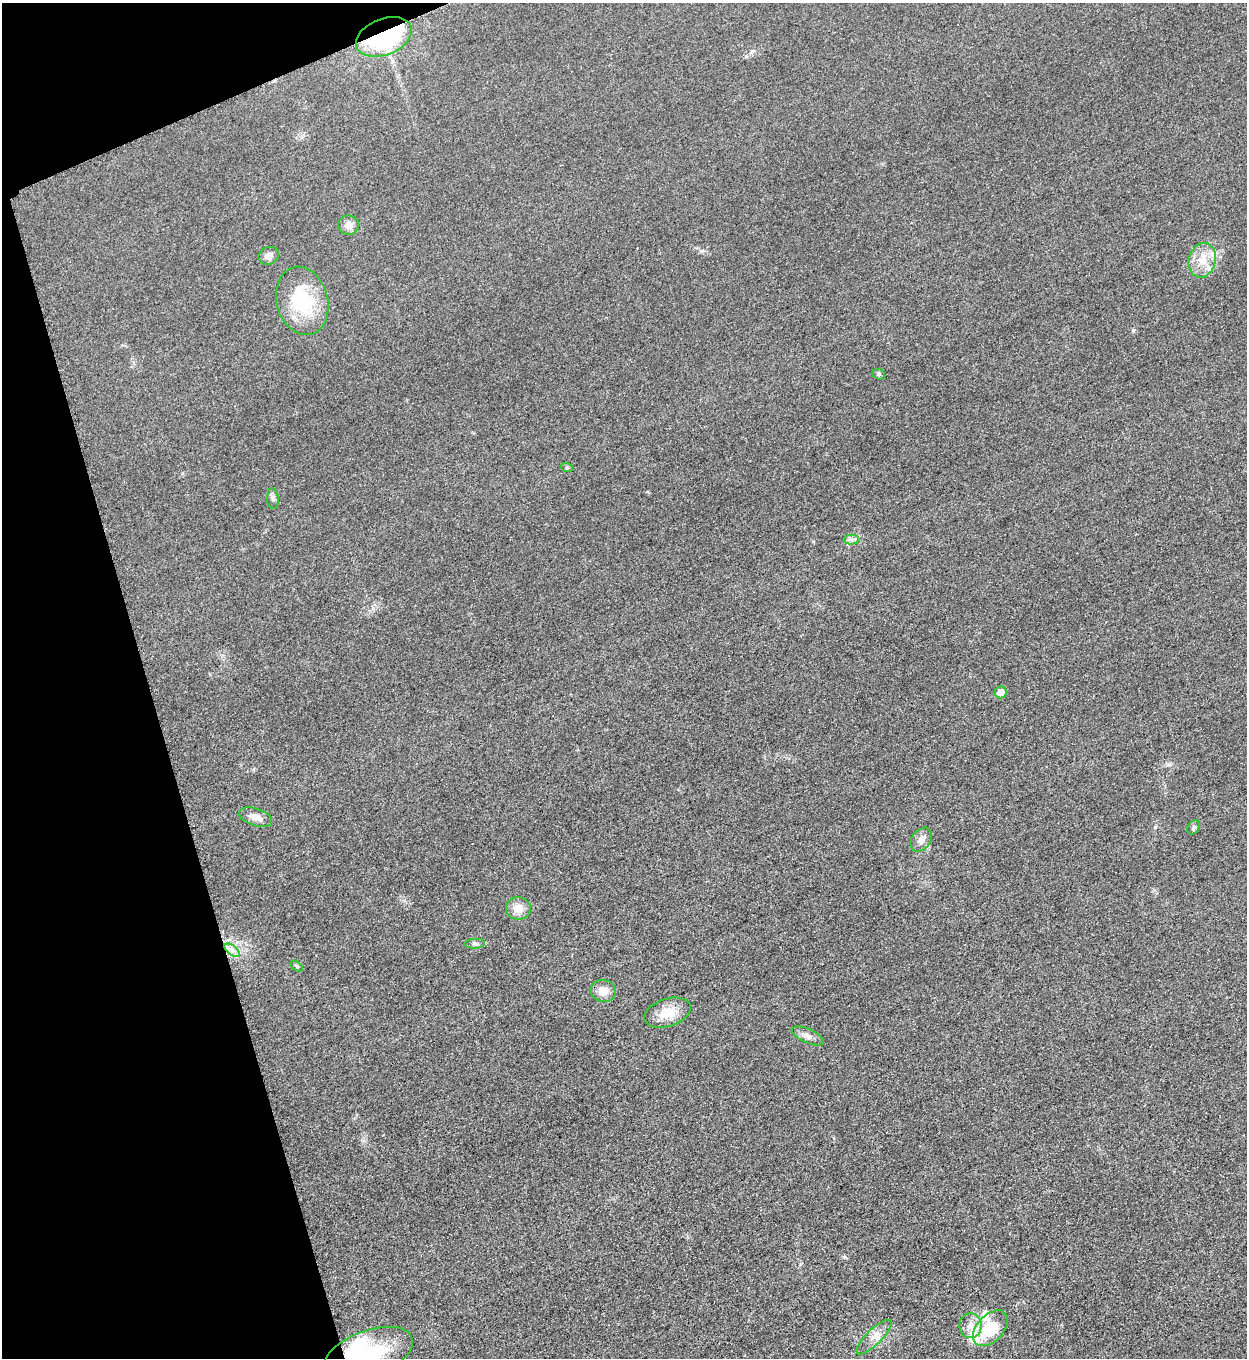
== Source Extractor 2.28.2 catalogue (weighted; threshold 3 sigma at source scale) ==
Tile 5 of 4 x 4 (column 1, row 2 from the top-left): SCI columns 288-1532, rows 2720-4075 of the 5428 x 5441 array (HDU 1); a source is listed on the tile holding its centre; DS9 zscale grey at full resolution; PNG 1249 x 1360 px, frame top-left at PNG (2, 3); each listed source drawn as its Kron ellipse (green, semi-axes under 4 px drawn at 4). Shown black and unused: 15% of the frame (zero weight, under 3 of 5 exposures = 1% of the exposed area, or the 3 px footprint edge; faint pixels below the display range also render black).
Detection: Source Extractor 2.28.2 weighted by HDU 2 'WHT'; one run over the whole footprint, this tile lists its part. Background 0.0229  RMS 0.0048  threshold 0.0216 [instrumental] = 3 sigma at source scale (4.5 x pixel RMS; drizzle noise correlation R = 1.50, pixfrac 1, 0.05/0.05 arcsec/px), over >= 5 px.
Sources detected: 27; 1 inside a brighter object's white glare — neither listed nor drawn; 2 inside a brighter listed object's ellipse — not listed separately; the other 24 listed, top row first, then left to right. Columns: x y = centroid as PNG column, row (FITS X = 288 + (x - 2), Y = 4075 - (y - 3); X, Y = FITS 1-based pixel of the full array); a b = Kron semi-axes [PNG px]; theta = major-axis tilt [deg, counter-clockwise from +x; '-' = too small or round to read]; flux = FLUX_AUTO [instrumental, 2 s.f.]
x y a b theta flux
384 37 29 18 22 67
349 225 10 9 - 3.3
269 256 10 8 23 2.7
1202 260 17 13 74 8.6
302 301 35 25 -76 31
879 374 6 5 - 0.82
567 468 6 4 -19 0.6
273 499 10 6 -87 1.3
851 539 7 5 0 1.4
1001 692 6 6 - 4.7
256 817 17 8 -19 4.1
1193 827 8 5 57 0.94
921 840 13 9 54 3.3
518 908 12 11 - 5.6
475 944 10 5 4 1.1
232 950 9 4 -37 2.1
297 966 7 4 -34 0.63
603 991 12 11 - 5
667 1013 24 13 18 10
808 1036 17 7 -24 3
970 1326 12 11 - 4.3
990 1328 21 13 47 17
874 1337 23 7 44 4.9
368 1354 47 23 21 37
Overlapping masked pixels (flux is a lower limit): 1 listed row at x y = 384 37
Isophote crosses this tile's border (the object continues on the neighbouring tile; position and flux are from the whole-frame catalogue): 1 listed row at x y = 368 1354
Unlisted compact peaks at least as high as the median listed source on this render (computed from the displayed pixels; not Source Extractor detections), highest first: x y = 1133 330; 844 1257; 1155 827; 701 251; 800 1264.